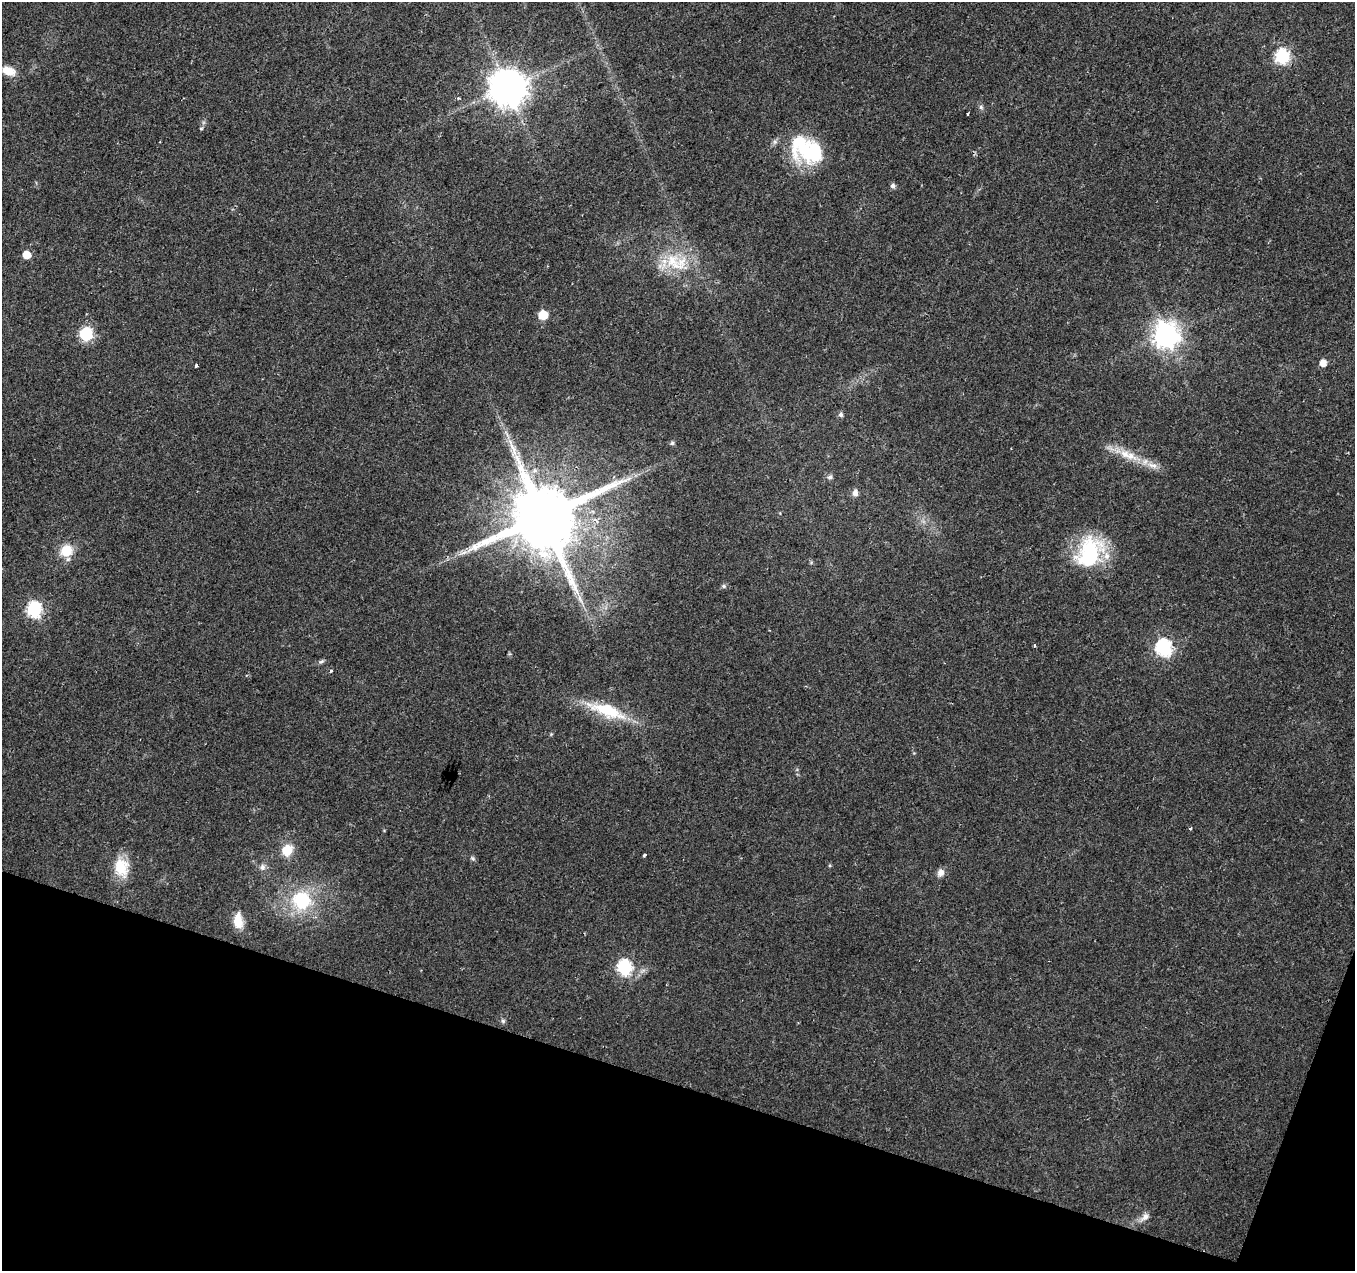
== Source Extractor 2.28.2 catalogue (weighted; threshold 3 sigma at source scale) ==
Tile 15 of 4 x 4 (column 3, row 4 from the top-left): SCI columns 2707-4059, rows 217-1485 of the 5423 x 5572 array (HDU 1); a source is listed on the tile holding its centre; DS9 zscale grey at full resolution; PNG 1357 x 1273 px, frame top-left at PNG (2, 2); no overlay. Shown black and unused: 16% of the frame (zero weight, under 2 of 3 exposures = <1% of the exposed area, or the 3 px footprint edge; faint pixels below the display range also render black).
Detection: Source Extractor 2.28.2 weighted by HDU 2 'WHT'; one run over the whole footprint, this tile lists its part. Background 0.023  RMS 0.0028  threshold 0.0128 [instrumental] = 3 sigma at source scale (4.5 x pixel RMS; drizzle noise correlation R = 1.50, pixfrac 1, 0.0396/0.0396 arcsec/px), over >= 5 px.
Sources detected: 49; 1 inside a brighter object's white glare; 1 long thin detection or spike segment (spike, bleed or trail) — not listed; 2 inside a brighter listed object's ellipse — not listed separately; the other 45 listed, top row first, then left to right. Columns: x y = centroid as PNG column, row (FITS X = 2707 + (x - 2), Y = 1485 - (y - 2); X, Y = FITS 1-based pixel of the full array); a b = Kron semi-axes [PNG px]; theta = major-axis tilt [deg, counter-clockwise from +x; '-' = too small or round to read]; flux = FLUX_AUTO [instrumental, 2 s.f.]
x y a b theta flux
1282 56 7 7 - 50
8 71 16 9 -18 4.4
507 88 11 10 - 730
981 107 6 6 - 0.6
968 114 3 2 - 0.31
160 142 2 2 - 0.2
802 145 38 30 85 17
893 186 6 6 - 0.88
26 255 6 6 - 4.4
673 261 28 20 -63 11
543 315 6 6 - 8.6
86 334 7 6 - 38
1166 335 9 9 - 290
1323 363 6 6 - 2.7
196 366 3 3 - 1.9
841 415 6 5 - 0.78
672 443 6 5 - 0.53
513 448 34 8 -71 5.2
1130 456 21 11 -19 5.3
1152 465 17 8 -17 2.7
830 477 7 6 - 0.8
855 493 7 6 - 1.4
543 517 19 17 47 3500
66 551 15 13 34 6.3
463 553 15 4 16 1.5
1089 553 40 28 60 24
724 586 6 5 - 0.58
34 609 7 7 - 58
1034 645 3 3 - 0.55
1164 647 8 7 - 74
321 662 9 5 29 0.62
331 671 4 3 - 0.4
607 710 48 15 -19 15
1190 828 4 3 - 0.46
287 850 7 7 - 10
645 855 3 3 - 0.71
473 858 7 6 - 0.55
121 867 25 18 -78 7.6
262 867 8 7 - 1.2
941 873 10 8 69 1.7
301 900 29 26 -36 18
238 921 19 11 -86 4.7
624 967 7 7 - 50
503 1021 6 6 - 0.58
1145 1217 14 8 42 1.7
Overlapping masked pixels (flux is a lower limit): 1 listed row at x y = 543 517
Unlisted compact peaks at least as high as the median listed source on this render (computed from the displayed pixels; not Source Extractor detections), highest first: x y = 201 128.